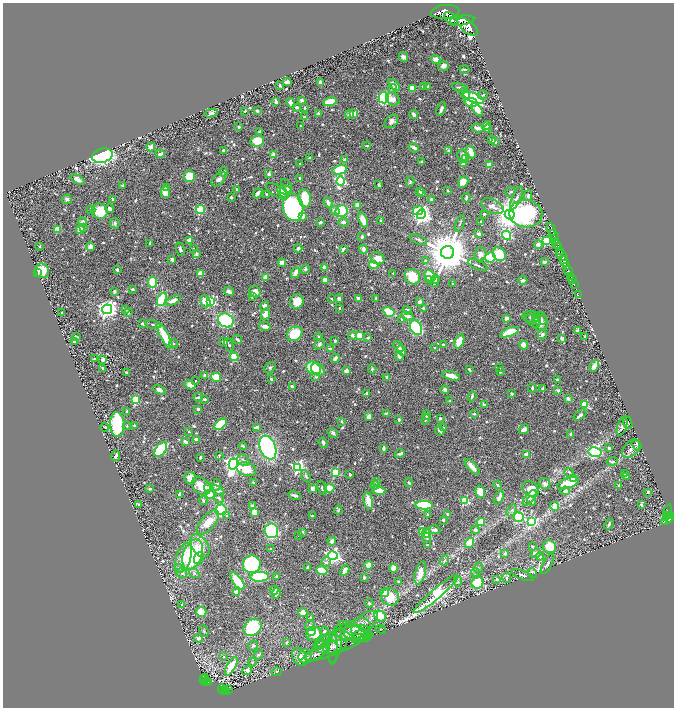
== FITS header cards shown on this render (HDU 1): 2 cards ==
NAXIS1  =                 1343
NAXIS2  =                 1411

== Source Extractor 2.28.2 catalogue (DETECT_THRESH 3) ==
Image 1343 x 1411 px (HDU 1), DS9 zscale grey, zoomed out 1/2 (1 PNG px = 2 x 2 image px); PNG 676 x 710 px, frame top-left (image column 2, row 1410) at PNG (3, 3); each listed source drawn as its Kron ellipse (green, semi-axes under 4 px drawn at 4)
Background 0.549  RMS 0.01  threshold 0.0299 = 3 sigma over >= 5 px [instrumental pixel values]
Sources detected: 861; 27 cannot appear on this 1/2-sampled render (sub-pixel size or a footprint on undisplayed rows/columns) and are neither listed nor drawn; of the other 834, the 500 brightest by FLUX_AUTO listed and drawn (334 fainter detections omitted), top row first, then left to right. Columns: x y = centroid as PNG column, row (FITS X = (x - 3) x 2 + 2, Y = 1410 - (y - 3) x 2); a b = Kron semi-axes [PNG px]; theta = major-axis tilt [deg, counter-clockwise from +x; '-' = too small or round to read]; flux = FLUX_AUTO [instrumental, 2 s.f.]
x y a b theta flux
445 12 14 7 6 4700
451 19 8 4 -46 3100
462 20 12 5 7 4000
468 27 12 5 -40 4700
403 57 5 4 - 9.5
436 59 4 3 - 18
443 66 5 4 - 8.6
464 69 5 2 - 2.3
287 82 4 3 - 9.1
321 83 4 3 - 12
280 85 3 3 - 4.2
394 85 7 3 -44 17
423 86 4 2 - 2.6
428 86 2 2 - 6.3
460 87 8 3 -10 4.6
392 88 4 3 - 4.7
412 88 4 4 - 39
465 94 6 4 -47 15
483 95 5 2 - 2.6
384 98 5 5 - 200
474 98 11 4 -22 160
393 99 7 6 - 11
302 100 2 2 - 21
276 102 3 2 - 6.5
330 102 7 3 16 65
471 102 6 4 -13 23
291 103 5 4 - 10
297 107 4 3 - 5.2
305 108 4 3 - 2.4
441 109 7 3 65 5.2
477 109 8 4 -56 21
245 111 2 2 - 2.6
257 111 3 3 - 4.6
211 113 6 3 15 4.1
318 113 3 3 - 2.3
354 114 4 3 - 22
349 115 4 3 - 7.1
414 115 4 2 - 6.4
304 117 3 2 - 4.2
391 121 8 5 45 11
301 126 2 2 - 2.5
486 126 5 4 - 12
239 127 2 2 - 12
478 128 6 3 -13 12
488 128 4 2 - 4.7
259 132 4 3 - 5.7
492 140 3 3 - 7.1
257 141 7 5 12 43
495 142 3 2 - 3.2
367 146 4 2 - 2.2
151 147 4 3 - 24
414 148 5 3 - 6
224 151 3 2 - 7.2
449 151 2 2 - 15
471 152 6 3 -65 18
160 154 4 3 - 7.7
273 155 3 2 - 41
102 156 10 7 15 370
462 156 7 5 -85 9.8
310 158 3 2 - 3.1
465 158 2 2 - 14
345 160 3 2 - 8
421 162 3 3 - 2.7
300 164 3 2 - 2.5
463 164 4 3 - 7.7
489 165 2 2 - 43
340 170 7 4 12 78
223 172 5 3 - 2.9
269 174 3 2 - 8.1
189 176 6 5 - 56
299 178 2 2 - 2.8
219 179 9 5 44 11
77 180 7 3 -27 12
341 181 5 4 - 170
410 182 5 3 - 3.1
463 182 6 5 - 21
123 185 3 2 - 2.6
379 185 3 2 - 4.1
287 186 7 4 -61 2.8
166 187 3 3 - 2.4
237 190 3 2 - 7.7
286 190 6 4 -7 25
277 191 13 5 -32 6.4
282 191 6 3 -61 22
419 191 3 2 - 2.3
448 191 2 2 - 2.3
165 192 6 4 -86 26
510 192 6 3 31 2.3
257 193 5 2 - 13
422 193 4 3 - 13
267 194 4 3 - 2.7
528 196 5 3 - 4.2
231 197 3 3 - 2.6
305 198 9 6 -81 57
466 198 4 2 - 5.7
516 198 12 3 65 6.7
67 199 5 4 - 4.6
113 199 3 2 - 3.3
431 199 3 3 - 3.6
328 203 5 3 - 12
358 205 4 3 - 21
492 206 11 7 -26 12
293 207 13 10 -81 430
110 209 5 3 - 7.7
91 210 4 4 - 2.6
200 210 4 4 - 92
100 211 8 7 - 49
335 211 5 4 - 14
341 211 6 5 - 94
418 211 5 3 - 47
484 214 2 2 - 2.6
510 214 5 5 - 3800
526 214 16 13 -8 380
421 215 4 4 - 990
303 216 4 4 - 11
363 220 8 4 -70 22
381 221 2 2 - 6.2
82 222 4 4 - 8.4
320 222 3 2 - 5.3
343 222 5 3 - 5.2
481 222 3 2 - 2.5
115 223 5 4 - 3.7
460 223 9 2 67 2.4
83 228 2 2 - 3.9
58 229 3 2 - 49
551 229 6 3 -70 1100
80 230 4 3 - 28
479 234 3 2 - 9.7
507 235 5 4 - 170
554 235 5 2 - 930
362 237 4 3 - 4.5
418 240 9 3 -23 4.3
189 241 2 2 - 32
546 241 3 3 - 120
556 241 3 3 - 230
149 244 4 3 - 2.6
538 245 4 4 - 7.3
557 245 4 1 - 200
40 247 2 2 - 2.3
90 247 4 4 - 18
559 247 3 2 - 520
298 248 4 3 - 3.8
180 249 7 4 -76 5.3
193 249 4 3 - 2.3
343 249 4 2 - 4.2
363 249 4 3 - 8.3
560 251 3 2 - 290
448 252 6 6 - 9700
196 254 3 3 - 6
480 254 7 5 69 8
499 254 7 6 - 60
562 255 7 3 -41 660
490 257 5 5 - 70
377 258 7 6 - 24
172 259 3 2 - 7.3
425 260 3 3 - 2.2
564 261 6 2 -67 1600
544 262 4 3 - 4.3
282 263 4 4 - 15
374 265 5 4 - 23
478 265 10 2 -24 3.5
325 267 3 3 - 14
567 267 3 2 - 270
305 269 5 4 - 3.6
117 270 2 2 - 13
42 271 7 6 - 26
568 271 5 2 - 990
38 272 3 2 - 2.3
295 273 5 3 - 19
393 273 2 2 - 3
200 274 4 4 - 22
430 276 6 5 - 43
571 276 3 2 - 180
265 277 3 3 - 13
412 277 8 7 - 46
428 279 4 3 - 14
436 279 4 3 - 3.8
325 280 3 3 - 25
523 280 4 3 - 8.4
572 280 2 2 - 110
152 282 6 3 -85 87
435 282 5 3 - 2.6
453 284 2 2 - 2.4
574 284 2 1 - 25
132 289 2 2 - 3.4
114 291 3 3 - 3.1
229 291 5 3 - 11
255 292 6 5 - 15
579 295 3 2 - 13
253 296 3 3 - 4.5
358 298 2 2 - 18
376 298 3 2 - 2.3
162 299 7 4 67 72
332 299 3 2 - 2.4
339 299 4 3 - 8.7
173 300 8 4 25 14
205 301 6 5 - 21
210 301 4 3 - 170
297 301 7 6 - 21
420 302 3 3 - 6.4
264 306 5 4 - 11
339 308 2 2 - 5.4
423 308 4 3 - 3
107 309 5 4 - 920
126 310 3 3 - 6.2
407 310 4 3 - 5.1
389 312 6 4 -31 74
62 313 3 2 - 3.5
128 313 3 3 - 2.7
265 314 6 3 65 21
407 316 6 3 -17 13
532 317 9 5 -3 6.1
507 318 4 3 - 12
540 318 7 6 - 14
402 319 3 3 - 3.3
226 320 8 6 -26 200
533 321 8 5 -40 6
536 322 6 4 88 6.1
142 323 3 2 - 4
541 323 8 7 - 17
153 325 8 3 -9 3.2
265 326 6 3 -11 11
416 327 7 6 - 220
578 331 3 3 - 8.6
510 332 10 4 20 57
295 334 8 6 37 64
542 334 5 3 - 5.9
353 335 4 4 - 6.4
164 336 14 4 -62 58
359 336 3 3 - 49
76 337 4 2 - 3.1
319 337 4 3 - 2.9
368 337 4 3 - 3.4
585 337 4 2 - 4.4
562 339 4 3 - 6
237 340 5 2 - 3.9
75 341 4 2 - 3.2
335 341 2 2 - 8.7
459 341 7 4 66 41
224 342 4 3 - 7.1
173 343 4 3 - 2.6
319 344 6 4 47 4.5
229 345 7 3 -66 2.9
443 345 3 2 - 5
524 345 4 3 - 30
398 346 6 3 -45 7.4
435 348 3 3 - 2.9
330 349 4 3 - 3.1
402 351 5 3 - 13
399 356 5 3 - 9.6
234 357 4 4 - 67
335 358 4 3 - 8.3
94 359 3 3 - 3.8
103 359 3 3 - 8.7
594 366 6 3 63 23
102 368 2 2 - 2.7
270 368 6 4 36 3.4
314 368 8 6 -34 74
499 368 3 2 - 2.5
318 369 7 5 -33 20
372 369 4 4 - 2.5
469 370 4 2 - 3
346 371 3 3 - 11
126 372 3 2 - 3.1
500 372 2 2 - 2.7
204 375 3 3 - 4.8
451 376 9 3 -15 17
216 377 5 4 - 42
316 377 5 4 - 3.4
387 378 3 3 - 12
271 379 3 2 - 4.3
557 379 3 2 - 3.8
196 381 2 2 - 2.3
190 385 6 4 -28 14
293 387 4 4 - 3.1
532 388 4 3 - 2.8
543 389 3 2 - 8.9
159 390 6 4 -28 9.3
445 390 4 3 - 5.7
558 391 2 2 - 15
367 393 3 3 - 3.5
511 394 3 3 - 2.5
472 396 5 3 - 3.6
198 397 5 3 - 2.9
205 399 4 2 - 3.5
568 399 2 2 - 24
136 400 4 3 - 62
450 401 3 2 - 2.2
585 404 3 3 - 87
484 405 3 3 - 8.7
198 409 3 2 - 7.3
126 411 3 2 - 2.4
386 413 4 2 - 2.6
474 414 4 3 - 3.1
427 415 4 3 - 7
580 415 7 3 40 6.7
369 416 3 3 - 16
440 418 3 2 - 4.2
426 419 5 3 - 3.8
399 420 4 3 - 3.1
342 421 3 3 - 3
628 423 6 4 -68 2.8
117 424 12 7 -87 170
220 424 7 4 40 120
127 426 4 3 - 2.2
134 426 4 3 - 2.9
622 426 10 4 71 6.1
105 427 4 2 - 2.2
256 427 4 2 - 6.3
444 428 3 2 - 3
524 429 5 4 - 12
189 431 3 2 - 2.9
440 431 5 2 - 4.3
333 433 5 4 - 6
571 435 4 2 - 9.1
197 439 4 3 - 8.2
185 442 3 2 - 13
323 442 5 3 - 5.6
636 445 6 3 -54 2.6
243 446 4 3 - 2.8
268 448 12 7 -68 430
383 448 4 2 - 8.1
609 448 3 2 - 4.9
631 449 11 7 45 9.1
161 450 8 4 51 160
595 452 6 5 - 290
400 454 5 3 - 5.5
219 455 4 3 - 2.3
527 455 3 2 - 37
116 456 5 2 - 10
200 457 2 2 - 3.6
243 460 6 5 - 5.6
612 462 6 4 13 4.4
233 464 5 4 - 1100
298 467 4 4 - 420
472 467 10 3 -47 20
246 469 10 6 -16 44
335 472 3 3 - 130
569 472 4 3 - 2.4
350 474 3 2 - 4.9
625 474 3 2 - 2.8
306 476 7 3 -58 4
626 476 2 2 - 2.9
191 478 6 6 - 21
574 479 3 2 - 46
376 482 2 2 - 9.7
409 482 4 3 - 2.5
253 483 4 2 - 2.3
568 483 11 5 19 56
545 484 5 5 - 6.2
216 485 6 4 84 8
375 485 4 3 - 4.6
497 485 4 3 - 3.4
619 485 3 3 - 3.4
201 486 10 7 -38 39
208 488 4 4 - 3.2
312 488 3 3 - 13
322 488 7 4 -68 4.3
329 488 5 4 - 35
150 489 3 3 - 4.1
531 489 9 7 -42 39
217 490 7 4 -24 9.8
379 490 7 4 -13 29
565 491 5 3 - 6.5
480 492 6 5 - 29
648 492 3 2 - 3
180 494 4 3 - 6.8
210 494 4 4 - 55
295 495 6 3 -14 6.3
219 498 5 3 - 4.5
499 498 7 3 62 8.6
529 498 9 4 51 5.5
203 500 5 3 - 3.6
368 501 9 4 -81 26
464 501 3 3 - 120
532 501 5 3 - 5
139 504 3 2 - 2.6
424 505 9 4 -2 160
641 505 3 3 - 4.3
252 506 3 3 - 6.6
555 506 4 4 - 22
221 510 6 5 - 130
338 510 4 3 - 2.2
511 510 6 4 59 4.1
254 512 4 3 - 35
667 512 8 3 73 190
427 514 3 3 - 3.5
448 514 3 2 - 2.9
227 515 4 3 - 2.8
669 515 2 2 - 140
312 516 4 2 - 3.1
519 517 5 4 - 110
668 519 7 3 39 560
443 520 2 2 - 4.3
670 520 3 2 - 320
531 521 4 4 - 180
208 522 15 7 48 33
481 522 4 3 - 64
609 524 5 2 - 4.1
435 530 6 4 -13 5.7
475 530 4 3 - 3.8
271 531 7 7 - 170
302 532 2 2 - 13
422 532 4 3 - 17
426 533 4 3 - 32
299 535 3 2 - 2.6
427 537 5 4 - 4.1
332 541 4 3 - 14
469 543 6 4 54 40
427 545 3 2 - 2.3
200 546 13 8 -58 21
532 547 4 3 - 3.1
549 547 6 6 - 48
270 549 4 3 - 2.4
505 553 3 3 - 4.2
536 553 5 3 - 15
193 554 15 9 70 180
333 556 5 4 - 620
540 556 4 3 - 3.6
184 558 15 7 71 32
199 558 6 4 68 10
444 560 5 3 - 3.1
326 562 5 4 - 4.3
252 564 9 8 - 220
547 564 11 4 60 6.8
368 565 4 4 - 23
307 567 3 2 - 3.3
179 568 4 4 - 2.9
394 568 4 4 - 22
478 568 5 3 - 2.5
322 570 6 3 -22 37
345 570 6 3 61 18
182 573 5 5 - 5.4
194 573 6 4 -34 4.3
420 573 12 5 76 22
476 573 4 4 - 3.3
532 573 5 3 - 3.1
523 575 12 4 -22 7.1
277 576 3 2 - 2.7
260 577 9 5 3 100
364 577 4 3 - 3.5
507 578 5 4 - 3.5
497 579 3 2 - 3
237 581 10 4 -55 62
399 582 3 2 - 6.7
458 582 5 4 - 3.5
477 583 6 5 - 75
274 590 4 3 - 20
237 593 3 2 - 54
276 593 5 3 - 12
385 593 4 4 - 23
436 594 29 5 40 320
390 597 9 8 - 42
369 603 4 3 - 2.8
182 605 4 3 - 2.5
201 612 5 5 - 28
303 612 4 4 - 19
380 616 6 5 - 89
310 617 4 3 - 2.5
364 623 16 8 40 19
310 626 5 5 - 4.9
253 627 10 7 41 130
357 629 14 9 25 21
380 629 5 3 - 2.3
204 631 6 3 -68 2.6
311 631 5 4 - 30
324 631 4 3 - 3.8
354 631 17 5 -30 11
383 631 4 3 - 2.4
352 633 18 8 -9 20
314 634 8 6 25 44
359 636 9 5 41 7
366 637 7 4 26 24
198 638 4 4 - 6.1
327 638 4 3 - 2.4
343 639 29 11 20 36
286 642 4 3 - 4.2
319 644 6 3 17 2.5
253 646 5 5 - 4.1
335 646 17 6 78 12
330 647 8 7 - 8.2
333 648 16 5 89 6.7
326 651 22 7 20 17
258 655 5 3 - 4.2
315 655 16 4 28 8
223 656 4 3 - 2.3
300 657 9 6 -60 25
305 657 7 6 - 9.5
252 662 4 4 - 2.2
231 666 11 4 60 55
247 671 5 4 - 9.5
277 672 5 3 - 3.8
205 678 4 2 - 27
204 680 5 1 - 74
206 681 3 2 - 88
208 682 4 2 - 70
222 689 4 3 - 120
224 690 2 2 - 54
228 690 2 1 - 10
226 691 3 2 - 81
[334 fainter detections neither listed nor drawn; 27 sub-pixel or undisplayed-footprint detections neither listed nor drawn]